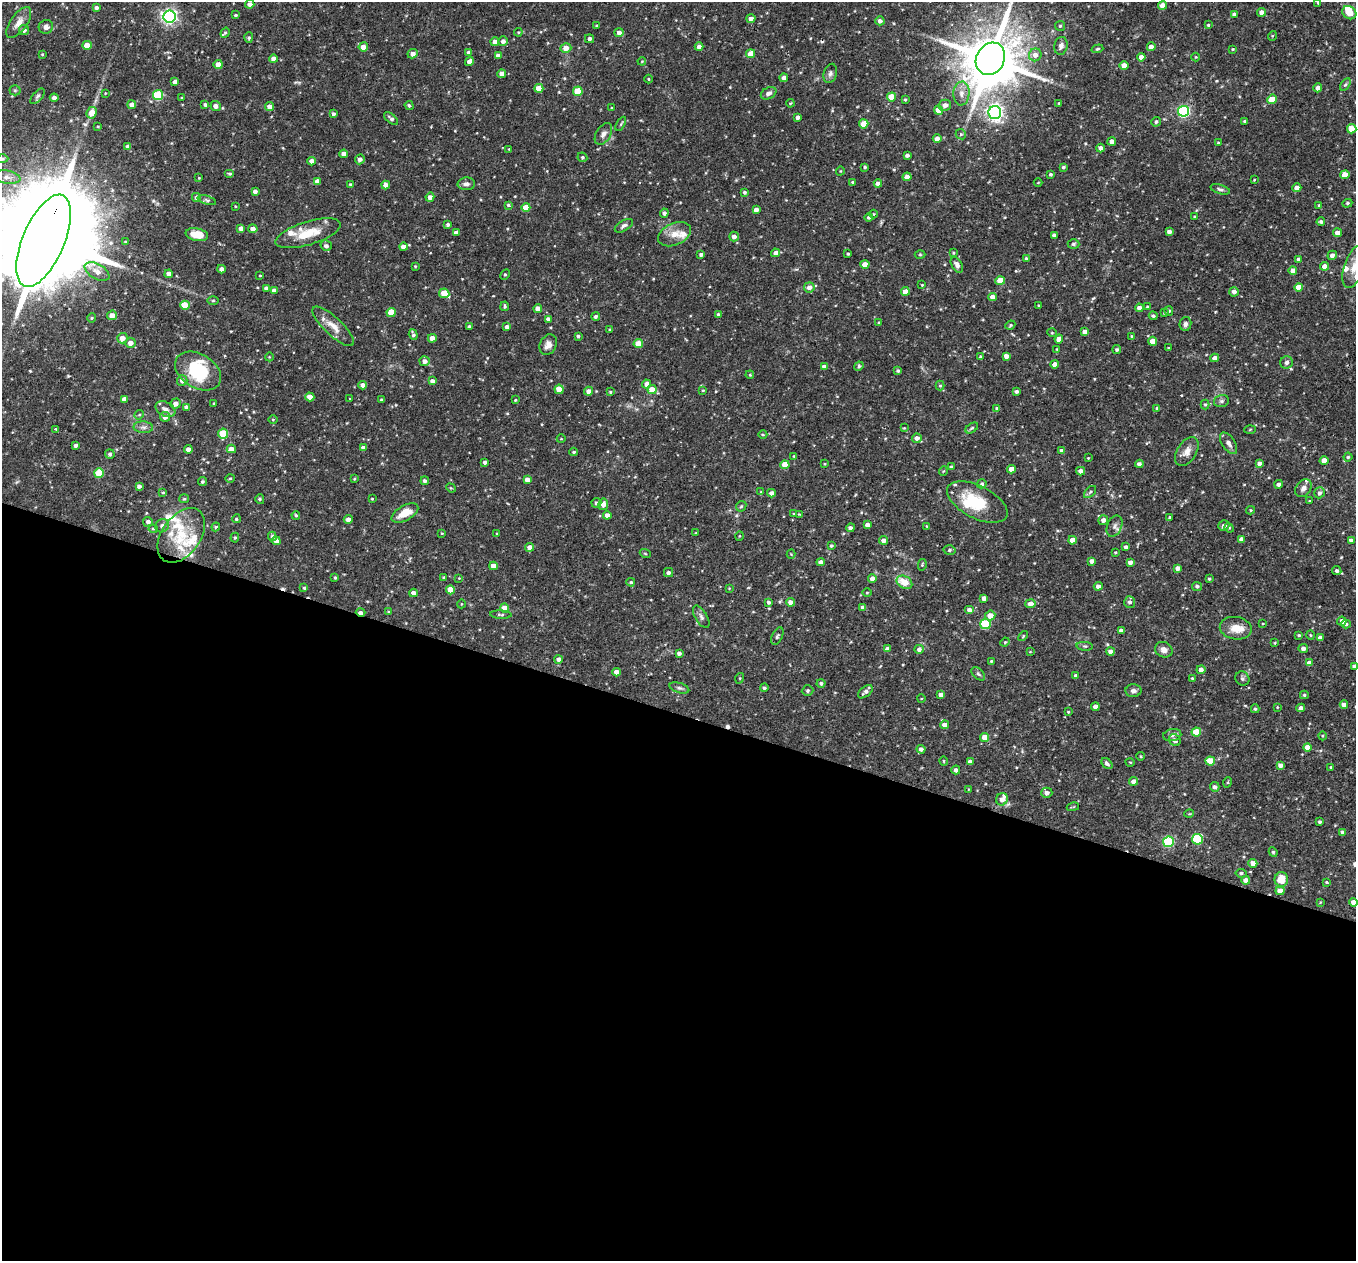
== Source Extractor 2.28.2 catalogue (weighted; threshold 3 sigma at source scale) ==
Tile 14 of 4 x 4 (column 2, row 4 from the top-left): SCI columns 1357-2710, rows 265-1523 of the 5421 x 5435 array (HDU 1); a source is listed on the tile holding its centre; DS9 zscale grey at full resolution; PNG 1358 x 1263 px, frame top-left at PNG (2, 2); each listed source drawn as its Kron ellipse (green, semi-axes under 4 px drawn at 4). Shown black and unused: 43% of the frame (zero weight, under 2 of 3 exposures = <1% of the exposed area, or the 3 px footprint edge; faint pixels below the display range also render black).
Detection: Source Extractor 2.28.2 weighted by HDU 2 'WHT'; one run over the whole footprint, this tile lists its part. Background 0.0768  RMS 0.0052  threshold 0.0233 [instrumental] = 3 sigma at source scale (4.5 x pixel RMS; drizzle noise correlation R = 1.50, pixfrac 1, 0.05/0.05 arcsec/px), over >= 5 px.
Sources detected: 495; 1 inside a brighter object's white glare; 3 cosmic-ray / hot-pixel residue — neither listed nor drawn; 15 inside a brighter listed object's ellipse — not listed separately; the other 476 listed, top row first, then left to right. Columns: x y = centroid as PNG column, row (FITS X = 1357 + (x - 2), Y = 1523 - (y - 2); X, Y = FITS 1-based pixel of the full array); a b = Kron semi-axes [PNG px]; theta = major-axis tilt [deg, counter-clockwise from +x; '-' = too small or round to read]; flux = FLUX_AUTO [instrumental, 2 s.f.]
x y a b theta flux
1318 3 3 3 - 0.5
250 4 4 4 - 2.4
1162 5 4 4 - 5.2
96 8 4 3 - 1.3
1262 12 4 4 - 2.4
1349 13 7 6 - 5
1234 14 4 3 - 1.2
236 15 4 3 - 0.68
169 16 6 6 - 150
751 18 4 4 - 2
880 21 4 4 - 2
19 22 18 8 54 4.4
1208 25 3 3 - 0.58
597 26 3 3 - 0.53
1060 26 5 5 - 0.72
46 27 7 7 - 2.5
24 30 5 5 - 1.8
518 32 4 4 - 0.48
225 33 5 4 - 0.78
619 33 4 4 - 2.5
1272 36 5 3 - 0.41
249 38 5 4 - 0.83
590 39 4 4 - 1.5
503 41 5 4 - 2
495 42 4 4 - 2.5
87 45 4 4 - 7.2
1061 46 9 6 78 1.9
363 47 4 4 - 4
699 47 4 4 - 2.4
1151 47 4 4 - 3.8
566 48 5 5 - 4.2
1097 49 6 4 17 0.71
1233 49 4 4 - 0.52
469 53 4 3 - 1.9
42 54 3 3 - 0.45
413 54 5 4 - 2.7
751 54 4 4 - 7.1
1035 55 6 6 - 3
498 56 4 4 - 2.6
1141 57 4 4 - 2.8
1196 57 4 4 - 0.43
273 59 4 4 - 2.6
990 59 17 14 62 3300
469 61 4 4 - 2.7
642 61 4 3 - 0.41
218 64 4 4 - 5
1124 66 4 4 - 5.1
830 73 10 6 72 1.6
502 74 4 4 - 2.4
784 78 4 4 - 2.5
648 79 4 3 - 0.38
175 82 4 4 - 2.3
1345 85 7 4 57 0.95
539 88 4 4 - 9.5
1318 88 4 4 - 2.4
15 90 5 5 - 0.73
578 91 5 4 - 15
105 93 4 3 - 0.33
769 93 8 5 28 2
961 93 12 8 86 3.5
158 95 5 5 - 30
37 96 9 5 48 1.2
891 97 4 4 - 11
54 98 4 4 - 2
182 98 3 3 - 0.5
905 99 3 3 - 0.68
1272 99 5 4 - 9.7
790 103 4 3 - 0.49
1059 103 3 3 - 0.47
132 105 4 4 - 2.6
205 105 4 3 - 1.1
945 105 6 5 - 2.4
216 106 5 5 - 2.6
409 106 5 3 - 0.77
269 107 4 4 - 3.1
612 108 3 3 - 0.47
938 110 4 4 - 5.5
1184 111 5 5 - 74
92 113 6 5 - 5.3
995 113 6 6 - 160
333 114 3 3 - 1.1
798 117 4 3 - 1.5
391 119 8 4 -41 1.6
1245 121 3 3 - 0.8
1156 122 5 4 - 1.1
621 124 8 3 61 0.61
864 124 5 4 - 9
98 126 4 2 - 0.42
1352 129 5 4 - 11
603 134 12 7 58 2.3
961 134 5 5 - 0.71
937 139 4 4 - 2.8
1112 141 4 4 - 2.5
1218 143 3 3 - 0.38
128 147 4 4 - 2.4
1100 148 4 4 - 2.3
509 149 3 3 - 0.39
344 154 4 4 - 3
907 155 4 3 - 1.5
582 157 5 4 - 0.85
3 159 5 4 - 0.75
360 159 5 4 - 2.4
312 161 4 4 - 3.4
865 167 3 3 - 0.63
1063 167 4 3 - 0.87
840 171 4 3 - 0.38
230 174 5 3 - 0.78
1051 174 3 3 - 0.86
1345 175 4 4 - 7.5
7 177 13 6 -8 2.7
907 177 4 4 - 3.2
199 178 3 3 - 0.42
1254 180 3 2 - 0.37
317 181 4 4 - 2.4
853 182 3 3 - 0.65
1038 182 4 3 - 0.37
878 183 4 4 - 2.6
351 184 4 4 - 0.72
466 184 9 6 1 2
386 185 4 4 - 2.7
1297 188 4 4 - 3
1220 189 10 4 -17 1.2
255 191 4 3 - 1.6
744 192 4 4 - 0.94
196 197 4 4 - 1.8
430 197 4 4 - 2.6
207 200 10 4 -18 1.1
1347 203 5 4 - 0.65
508 205 4 3 - 0.69
1319 205 4 3 - 0.45
235 206 4 2 - 0.36
526 207 4 4 - 7.6
756 210 4 4 - 2.6
664 213 4 4 - 1.4
874 214 4 3 - 0.4
869 217 4 4 - 0.86
1195 217 4 4 - 0.6
1321 222 4 4 - 0.99
448 224 3 3 - 1
624 226 10 5 31 1.4
241 228 4 4 - 3.2
253 229 4 4 - 2.4
456 232 4 3 - 2
1169 232 4 4 - 2
308 233 34 11 17 13
1338 233 4 4 - 3.2
675 234 17 11 24 5.6
197 235 11 6 -11 8.5
1054 235 4 4 - 1.6
734 237 5 5 - 2
44 241 49 21 67 20000
125 242 4 4 - 0.63
1074 244 6 5 - 0.96
326 246 6 5 - 1.7
403 247 4 4 - 4.1
776 253 4 4 - 2.7
953 253 3 3 - 0.52
701 254 4 3 - 1.2
848 254 3 3 - 0.62
920 255 5 3 - 0.48
1332 255 5 4 - 2.1
1026 258 4 4 - 0.65
1299 259 4 4 - 1.7
865 264 4 4 - 5.9
957 265 8 5 -59 1.8
415 266 3 3 - 0.38
1325 266 4 4 - 3.4
1354 267 22 10 71 6.8
222 269 4 4 - 2.4
1293 271 4 4 - 3.1
97 272 13 7 -30 4
169 274 4 4 - 2.7
260 275 4 3 - 0.37
505 275 5 4 - 0.86
1000 281 5 4 - 9.4
922 285 4 3 - 0.43
809 287 5 5 - 2.8
1299 287 4 4 - 7
266 288 4 3 - 1.6
274 290 4 4 - 2.1
905 291 4 4 - 4.8
1234 292 5 4 - 1.9
444 293 5 4 - 12
992 297 4 4 - 3.2
213 301 5 3 - 0.54
185 305 5 4 - 11
505 306 5 3 - 0.77
1039 306 3 3 - 0.71
1147 307 3 3 - 0.49
1139 308 4 4 - 2.1
538 309 4 4 - 3.5
1169 311 5 4 - 0.81
391 312 4 4 - 9.8
1164 313 4 3 - 0.56
718 314 4 4 - 1
112 315 5 5 - 3.3
596 316 4 4 - 0.89
1153 316 4 3 - 0.86
92 318 4 4 - 0.58
548 319 4 4 - 2.6
879 322 3 2 - 0.37
1185 324 7 6 - 1.4
1010 325 5 4 - 0.67
333 326 27 9 -43 6.1
469 327 3 3 - 0.95
507 327 4 4 - 2.2
610 330 3 3 - 0.65
1085 332 4 4 - 2.9
1052 333 5 3 - 0.43
413 334 5 3 - 1.1
578 336 3 3 - 0.81
1132 336 3 3 - 0.48
122 338 5 5 - 3.7
432 338 4 4 - 4.2
1059 339 4 4 - 4.6
1153 341 4 4 - 5.7
130 343 5 5 - 3.1
638 344 4 4 - 10
548 345 11 8 64 3.3
1168 348 3 2 - 0.39
1057 349 4 3 - 0.43
1117 349 4 4 - 0.87
1006 356 4 4 - 2.7
269 357 4 3 - 0.37
981 357 3 3 - 1.1
1215 358 4 4 - 2.6
425 361 5 5 - 2.5
1287 362 6 6 - 1.6
1055 364 4 4 - 4.2
859 366 5 4 - 0.88
824 367 4 4 - 2.3
198 371 25 17 -31 26
898 371 4 4 - 0.88
750 375 4 3 - 0.41
182 380 5 5 - 2.5
432 381 4 4 - 2.1
646 384 4 4 - 2.5
363 385 4 4 - 3
940 386 5 4 - 0.64
559 389 4 4 - 7
652 390 4 4 - 8.6
703 390 4 4 - 0.5
588 391 4 4 - 2.6
1016 391 4 3 - 1
610 392 3 3 - 0.61
310 397 4 4 - 4.9
124 399 4 4 - 2.6
350 399 3 2 - 0.34
381 399 3 3 - 0.51
515 400 4 3 - 0.51
1221 401 8 6 15 1.1
214 403 3 2 - 0.58
176 404 5 5 - 2.4
1205 404 5 4 - 0.62
186 407 4 4 - 2.3
997 408 4 3 - 0.63
1157 408 4 3 - 0.61
165 409 10 7 -27 2.6
139 415 5 4 - 0.59
165 417 5 5 - 2.8
273 420 5 3 - 0.5
143 427 9 6 -3 1.8
904 428 3 2 - 0.39
972 428 7 4 35 0.81
56 429 3 2 - 0.74
1250 429 6 4 4 0.5
223 434 5 5 - 18
763 435 4 3 - 0.5
917 438 5 4 - 2.2
561 439 4 3 - 0.35
1229 443 12 6 -56 2.3
75 445 4 3 - 1.2
363 448 4 4 - 2.4
188 449 4 4 - 2.8
231 449 4 4 - 3.1
1062 451 4 4 - 2.4
574 452 4 3 - 0.62
1187 452 16 9 57 3.9
110 454 5 4 - 1.3
794 456 4 4 - 0.44
1348 457 4 4 - 0.74
1088 458 3 3 - 0.41
1324 460 4 4 - 5.2
485 462 3 3 - 1.3
1259 463 4 4 - 2.2
824 464 3 3 - 0.44
1139 464 4 4 - 1.9
785 465 4 4 - 9.2
951 467 3 3 - 1
1011 469 4 4 - 5.3
943 471 5 3 - 0.41
1081 471 4 4 - 2.8
99 473 5 5 - 17
230 478 4 3 - 0.43
354 479 4 3 - 0.46
527 480 4 4 - 3.1
425 481 4 4 - 1.4
202 482 4 4 - 0.82
982 484 4 4 - 1.1
1278 484 4 4 - 1.4
139 486 4 4 - 1.8
451 488 5 4 - 0.46
1303 488 10 7 50 2.3
163 492 4 3 - 0.51
761 492 4 3 - 0.5
1090 492 7 4 45 0.88
771 493 4 4 - 2.5
1319 493 6 5 - 1.4
184 499 5 4 - 0.55
260 499 5 4 - 0.65
372 499 3 3 - 0.5
1309 501 3 2 - 0.37
977 502 33 16 -27 20
596 503 5 5 - 1.2
603 504 6 5 - 3.1
741 506 6 4 44 0.68
1251 510 4 4 - 0.54
405 513 15 7 30 7.9
794 514 4 3 - 0.58
799 514 4 3 - 0.43
296 515 4 3 - 0.65
607 515 4 4 - 2.8
1170 518 3 3 - 1.1
236 519 4 4 - 0.68
348 519 4 4 - 2.3
1103 520 5 5 - 2.4
148 522 5 5 - 1.6
867 525 4 4 - 2.7
162 526 7 6 - 1.9
927 526 4 3 - 0.43
1114 526 11 7 66 2
1224 526 6 5 - 1.7
216 527 4 3 - 0.55
850 528 4 4 - 1.7
1229 528 5 4 - 0.65
153 529 4 4 - 0.52
442 533 3 3 - 0.41
696 533 3 3 - 0.38
497 534 4 3 - 0.48
181 535 30 19 55 18
272 536 5 4 - 1.2
740 536 5 3 - 0.47
235 538 5 4 - 0.68
1242 539 4 4 - 2.6
884 540 4 4 - 2.8
1072 540 4 4 - 6
1351 540 4 4 - 1.4
276 541 4 4 - 4.9
831 546 4 3 - 0.82
530 547 4 4 - 3.2
1126 547 3 3 - 1.3
950 550 6 5 - 1.1
1115 552 3 2 - 0.41
645 553 5 3 - 0.49
791 554 4 4 - 0.49
1092 561 4 4 - 1.9
821 562 4 4 - 1.9
1130 562 4 4 - 2.3
922 565 6 4 79 0.59
493 566 4 4 - 4.5
1178 568 4 4 - 2.6
1337 571 5 4 - 1.3
668 573 4 4 - 1.3
443 577 4 3 - 0.48
335 578 4 3 - 0.64
459 578 3 3 - 0.31
872 579 4 4 - 3.8
1209 579 3 3 - 0.65
631 582 4 4 - 0.8
904 582 8 6 -29 8.3
1098 586 4 4 - 2.5
1197 586 5 4 - 1.2
304 588 3 3 - 0.59
729 588 3 3 - 0.35
450 590 4 4 - 8.7
413 593 4 4 - 2.8
867 593 5 3 - 0.41
984 598 4 4 - 2.5
769 602 4 4 - 1.1
790 602 4 4 - 2.7
1130 602 6 5 - 1.6
461 604 4 3 - 0.36
1030 604 5 4 - 2.8
505 608 4 4 - 7.2
863 608 4 4 - 3.1
970 610 5 4 - 2.7
360 612 5 3 - 2.6
389 612 4 3 - 0.53
501 615 10 4 -3 0.98
990 616 5 5 - 4.6
701 617 12 6 -59 1.7
1342 621 5 4 - 3.2
985 624 5 5 - 29
1263 624 4 3 - 0.39
1346 624 4 4 - 0.83
1236 628 16 11 -10 6.1
1121 630 4 4 - 2.4
1299 635 3 3 - 0.69
1310 635 4 3 - 0.45
777 636 9 5 64 1.1
1023 636 6 3 46 0.53
1320 638 4 4 - 2.6
1005 642 5 4 - 0.55
1275 643 4 2 - 0.43
1085 646 8 3 -4 0.7
887 649 4 4 - 2
919 649 4 4 - 1.8
1303 649 5 4 - 2.5
1164 650 9 7 -23 2.7
1030 652 4 2 - 0.33
1110 652 4 4 - 2.5
679 653 4 4 - 1.8
559 659 4 4 - 1.9
991 661 3 3 - 0.48
1309 663 4 4 - 3.2
1354 666 4 4 - 1.3
1201 670 4 4 - 2.4
617 672 4 4 - 3.3
978 674 8 5 -44 1.1
1076 676 4 4 - 1.7
740 678 5 3 - 0.49
1192 678 3 3 - 0.52
1242 678 7 6 - 1.2
821 683 4 4 - 1.1
679 688 10 5 -17 1.2
764 688 4 4 - 0.8
808 691 6 5 - 0.8
1133 691 8 6 1 1.7
865 692 8 5 38 1.8
941 695 4 4 - 2.4
1304 695 4 4 - 0.77
921 699 4 3 - 0.35
1344 705 4 4 - 2.6
1095 707 4 4 - 3
1277 707 3 3 - 0.39
1301 708 4 4 - 1.8
1255 709 4 4 - 0.72
1068 712 4 3 - 0.48
945 725 4 4 - 2.7
1196 732 5 4 - 12
1172 735 9 6 11 1.7
1323 736 4 3 - 0.48
985 737 4 4 - 6.5
1175 740 6 5 - 1.5
1307 747 4 4 - 5.5
921 749 4 4 - 1.9
1141 756 4 3 - 0.46
944 761 4 4 - 0.55
1210 761 5 4 - 13
970 762 4 4 - 2.4
1130 762 4 3 - 0.4
1107 764 6 4 -47 1.3
1280 765 4 4 - 2.4
1330 767 4 3 - 0.4
956 770 4 4 - 1.5
1134 781 4 4 - 2.9
1228 782 5 3 - 0.51
1215 787 5 4 - 1.6
969 789 4 3 - 0.34
1047 793 5 5 - 2.4
1002 799 6 5 - 2.9
1073 807 6 2 12 0.48
1189 814 5 3 - 0.4
1320 822 3 3 - 0.85
1343 833 4 4 - 2.2
1197 839 5 5 - 30
1168 842 5 5 - 33
1273 852 5 4 - 0.79
1253 863 4 4 - 3.9
1241 873 5 4 - 0.98
1281 879 7 7 - 7.4
1246 880 4 4 - 2.9
1327 882 3 2 - 0.53
1280 891 4 4 - 5.1
1320 902 4 4 - 0.41
1353 902 4 4 - 3.2
Overlapping masked pixels (flux is a lower limit): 2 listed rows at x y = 44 241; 360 612
Isophote crosses this tile's border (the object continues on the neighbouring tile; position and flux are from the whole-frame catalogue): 6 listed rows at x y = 990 59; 3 159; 44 241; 1354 267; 1354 666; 1353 902